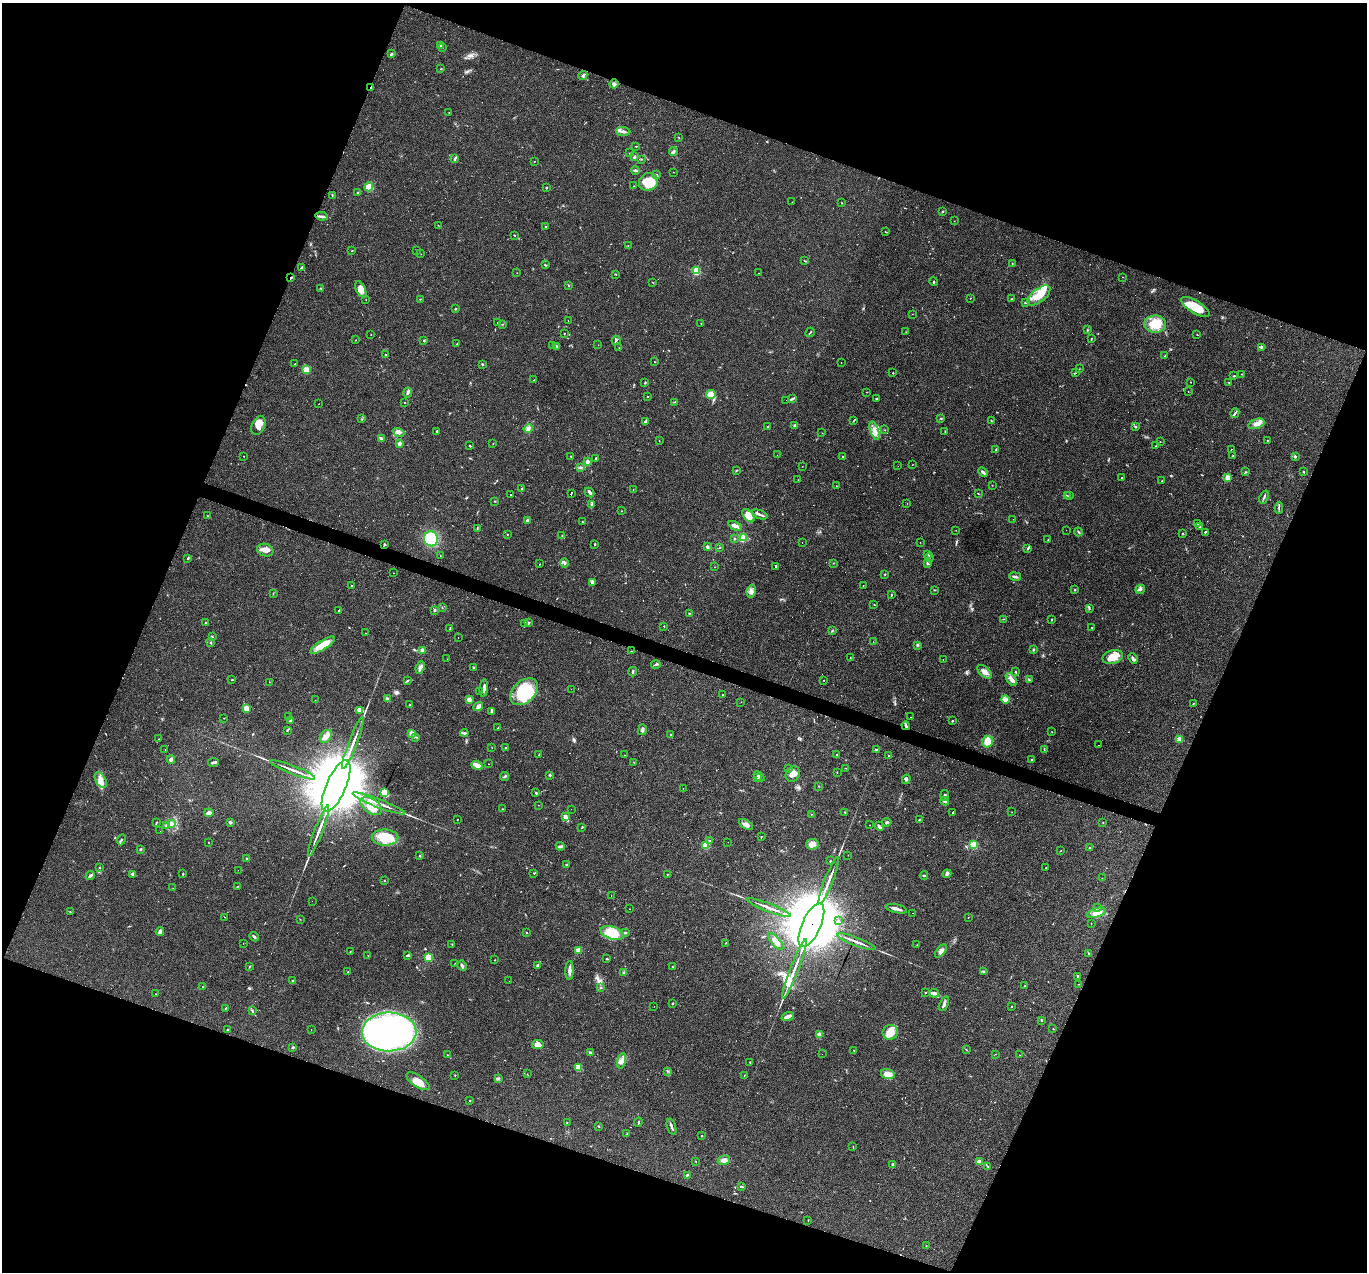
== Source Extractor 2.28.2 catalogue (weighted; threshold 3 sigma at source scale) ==
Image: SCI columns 1-5459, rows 264-5342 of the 5459 x 5474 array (HDU 1 of 3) = the unmasked area's bounding box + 8 px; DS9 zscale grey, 4 x 4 block average (1 PNG px = mean of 4 x 4 image px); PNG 1369 x 1274 px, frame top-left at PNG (2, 3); each listed source drawn as its Kron ellipse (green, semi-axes under 4 px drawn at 4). Shown black and unused: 41% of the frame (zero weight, under 3 of 4 exposures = <1% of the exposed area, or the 3 px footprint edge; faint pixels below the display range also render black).
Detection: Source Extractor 2.28.2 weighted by HDU 2 'WHT'. Background 0.0574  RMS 0.0051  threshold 0.0231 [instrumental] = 3 sigma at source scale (4.5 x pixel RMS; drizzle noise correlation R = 1.50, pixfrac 1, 0.05/0.05 arcsec/px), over >= 5 px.
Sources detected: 645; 8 too faint to see at this stretch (4 x 4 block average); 87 cosmic-ray / hot-pixel residue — neither listed nor drawn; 11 coinciding with a brighter row at this scale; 33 inside a brighter listed object's ellipse — not listed separately; of the other 506, all 500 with FLUX_AUTO >= 0.449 (the completeness limit of this list) listed and drawn (6 fainter detections not listed), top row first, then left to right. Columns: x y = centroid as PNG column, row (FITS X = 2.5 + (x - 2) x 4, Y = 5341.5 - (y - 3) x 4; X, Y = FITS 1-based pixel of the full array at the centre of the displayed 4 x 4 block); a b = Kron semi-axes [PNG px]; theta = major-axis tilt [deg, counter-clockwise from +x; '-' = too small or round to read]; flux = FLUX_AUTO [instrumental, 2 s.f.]
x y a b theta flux
441 45 4 2 - 4.2
442 48 2 2 - 0.92
392 54 3 2 - 2.9
441 69 2 2 - 1.2
583 75 4 2 - 4.7
614 84 4 4 - 7.1
371 88 3 2 - 2.4
449 112 2 2 - 0.96
623 132 7 3 -6 9.8
678 137 2 2 - 1.2
636 146 2 2 - 2
673 152 4 3 - 6.1
629 153 2 2 - 1.8
634 157 4 2 - 4.7
455 158 4 2 - 5.3
642 159 2 2 - 1.6
534 161 2 2 - 0.81
636 170 4 3 - 5.9
673 172 2 2 - 0.74
656 175 3 2 - 3.5
648 182 9 8 - 78
634 186 2 2 - 1.2
369 187 4 4 - 37
546 188 2 2 - 1.8
358 193 3 2 - 4.3
332 195 3 2 - 1.5
792 202 2 2 - 0.62
842 203 2 2 - 0.91
942 212 2 2 - 1.6
322 216 6 3 -8 8
954 221 2 2 - 0.92
438 225 2 2 - 0.82
545 226 2 2 - 1.3
885 231 2 2 - 1.3
515 235 2 2 - 2.7
628 245 2 2 - 0.63
417 250 2 2 - 0.85
352 251 2 2 - 2.2
421 254 2 2 - 0.71
804 260 2 2 - 0.83
1012 264 2 2 - 0.87
545 265 2 2 - 3
301 268 4 2 - 5.2
696 271 2 2 - 260
517 273 2 2 - 0.57
758 273 2 2 - 0.46
616 274 2 2 - 1.8
1122 277 2 2 - 0.75
291 278 3 2 - 2.7
934 282 4 2 - 1.9
653 283 2 2 - 1
569 285 2 2 - 2.2
321 288 2 2 - 1.6
361 289 9 4 -65 22
1039 295 14 6 38 47
970 298 2 2 - 0.96
366 299 2 2 - 0.87
420 299 2 2 - 0.99
1012 299 3 2 - 1.7
1025 303 2 2 - 3.5
1195 307 16 6 -32 67
455 309 2 2 - 3
912 314 2 2 - 0.74
568 320 2 2 - 11
497 322 2 2 - 1.2
701 323 2 2 - 0.97
502 324 3 2 - 1.7
1155 324 11 8 -1 67
1087 330 2 2 - 2.1
810 332 5 2 - 2.9
906 332 2 2 - 0.6
564 333 2 2 - 3.6
371 334 2 2 - 0.98
1197 334 2 2 - 1.2
1091 339 3 2 - 1.9
355 340 2 2 - 0.9
616 340 4 2 - 3.8
423 341 2 2 - 1.2
457 343 2 2 - 1.8
553 345 3 2 - 3
598 345 2 2 - 0.53
557 346 3 2 - 2.5
1262 347 3 2 - 4.2
619 348 2 2 - 0.83
386 355 2 2 - 1.3
1165 356 2 2 - 1.6
655 362 2 2 - 1.7
841 362 2 2 - 0.76
295 364 2 2 - 0.81
482 364 3 2 - 2.8
1079 369 2 2 - 1.1
306 370 4 3 - 20
893 373 2 2 - 3.3
1075 373 2 2 - 1.9
1242 374 3 2 - 1.4
1234 376 3 2 - 2
534 380 3 2 - 1.7
1190 382 2 2 - 0.87
1229 382 2 2 - 1.2
645 383 3 2 - 2.1
867 392 2 2 - 0.91
1188 392 2 2 - 1.1
408 393 5 2 - 6
711 395 5 4 - 32
648 397 2 2 - 1.6
877 398 2 2 - 3.3
792 399 4 2 - 4.1
786 400 2 2 - 1
404 402 2 2 - 2.7
675 402 2 2 - 1.7
318 404 2 2 - 1.7
1235 413 5 2 - 4.5
941 418 3 2 - 2.3
361 419 2 2 - 0.82
646 421 3 2 - 3.6
853 421 2 2 - 1.5
991 421 2 2 - 1.6
1256 424 8 4 16 16
795 425 3 2 - 4
258 426 10 6 66 23
768 426 2 2 - 1.4
1136 427 4 2 - 3.5
528 428 5 4 - 8.9
874 430 9 3 -70 14
885 430 2 2 - 1.1
437 431 2 2 - 2.1
945 431 2 2 - 1.3
398 432 6 3 -20 14
822 433 2 2 - 0.61
381 439 4 2 - 7.8
1267 440 2 2 - 1.7
659 441 2 2 - 1.1
1160 442 2 2 - 1.2
399 443 3 2 - 8.1
493 444 2 2 - 0.8
470 446 3 2 - 2.3
1156 446 2 2 - 1
1231 449 2 2 - 170
996 450 2 2 - 7.4
777 455 2 2 - 0.52
244 456 2 2 - 0.99
571 456 2 2 - 4.1
1233 456 2 2 - 1.4
1295 456 2 2 - 14
843 457 2 2 - 3
596 458 3 2 - 160
587 462 3 3 - 9.9
912 465 2 2 - 0.8
802 466 2 2 - 0.8
898 466 2 2 - 0.57
580 467 3 2 - 4.1
736 470 4 2 - 1.7
983 472 5 2 - 8
1245 472 2 2 - 1.8
1304 472 2 2 - 1.6
1122 477 2 2 - 1.7
1227 478 3 2 - 16
798 480 2 2 - 1
1162 481 3 2 - 1.6
992 485 2 2 - 1.1
836 486 2 2 - 0.78
521 488 3 2 - 2.7
633 489 2 2 - 0.81
589 492 5 3 - 6.3
571 493 3 2 - 180
978 494 2 2 - 1.3
510 495 2 2 - 58
1070 495 2 2 - 0.96
1067 496 3 2 - 3
1264 497 7 2 70 4.8
495 501 2 2 - 1.5
907 503 2 2 - 0.78
592 504 4 2 - 4.4
1279 508 6 2 80 3.5
621 511 2 2 - 1.5
760 514 8 2 -23 8.3
207 516 2 2 - 1.7
748 516 8 4 -50 36
1013 519 2 2 - 0.54
527 521 3 2 - 9.6
583 522 4 2 - 2
1197 524 2 2 - 1.3
735 526 7 3 -26 11
1199 526 4 2 - 4.3
477 528 2 2 - 1.6
956 530 2 2 - 0.87
1066 530 2 2 - 0.78
1078 532 4 2 - 3
1205 532 2 2 - 76
507 534 2 2 - 4.1
1183 534 3 2 - 1.5
562 535 2 2 - 1
743 538 4 3 - 23
431 539 7 7 - 140
734 539 2 2 - 1.7
1048 540 2 2 - 1.6
802 542 2 2 - 0.76
920 542 2 2 - 0.53
384 544 2 2 - 3.6
594 545 2 2 - 1.1
707 547 2 2 - 29
720 547 3 2 - 2
1028 548 4 2 - 5.2
265 550 8 6 -19 18
928 554 2 2 - 1.1
440 556 2 2 - 0.95
929 557 4 2 - 3.9
188 558 3 2 - 2.8
564 563 4 2 - 4.5
833 563 2 2 - 1.3
928 563 3 3 - 3.8
540 564 2 2 - 1.3
775 566 2 2 - 180
715 567 2 2 - 0.99
394 573 2 2 - 0.75
885 574 2 2 - 4.7
1015 576 6 2 -10 6.2
592 583 3 2 - 4.2
863 585 2 2 - 0.88
352 586 3 2 - 2.9
1140 589 5 4 - 7.7
935 590 3 2 - 1.4
1075 590 2 2 - 2
751 591 6 4 80 12
273 593 2 2 - 0.79
891 595 2 2 - 1.8
874 604 2 2 - 1.5
442 607 2 2 - 1.2
1089 609 2 2 - 1.5
339 610 3 2 - 120
434 610 2 2 - 5.6
689 613 2 2 - 1.8
1003 619 3 2 - 1.4
1051 620 3 2 - 1.7
206 622 2 2 - 2.3
528 622 3 2 - 2.8
525 623 2 2 - 2.7
664 626 2 2 - 1.7
1092 627 2 2 - 1.5
450 628 2 2 - 2
832 631 2 2 - 1.7
366 633 2 2 - 0.92
212 636 3 2 - 1.9
458 638 2 2 - 1.1
210 642 3 2 - 2.7
873 642 2 2 - 0.61
323 645 14 4 32 53
917 645 2 2 - 3.9
422 650 3 2 - 12
1033 650 3 2 - 2.8
631 651 2 2 - 1.1
1113 657 10 6 14 44
850 658 2 2 - 0.71
1133 658 5 2 - 6.1
447 659 2 2 - 0.52
943 659 2 2 - 0.58
656 664 4 2 - 5
420 668 6 3 67 9.8
474 668 2 2 - 4.7
1015 671 2 2 - 1.2
633 672 5 2 - 3.2
985 672 8 5 -44 18
1011 679 7 4 -54 13
232 680 2 2 - 1.8
824 680 2 2 - 1.1
1029 680 4 2 - 2.9
407 681 3 2 - 2.9
269 682 2 2 - 0.7
484 688 9 2 84 12
571 689 2 2 - 0.46
479 692 2 2 - 19
524 692 16 10 43 170
723 694 2 2 - 1.2
387 699 4 3 - 6.6
1005 699 4 4 - 16
315 700 2 2 - 0.66
469 700 3 3 - 14
741 702 2 2 - 0.89
1193 703 2 2 - 1.3
410 705 2 2 - 2.5
478 706 5 3 - 16
246 708 4 3 - 20
360 710 4 4 - 22
491 711 3 2 - 4
289 716 2 2 - 0.91
911 717 2 2 - 0.75
224 718 2 2 - 1.1
290 720 3 2 - 8.6
952 721 3 2 - 2.3
906 726 4 2 - 5.7
498 728 3 2 - 2.2
287 730 3 2 - 1.7
642 730 5 2 - 7.5
1052 732 2 2 - 1.2
411 733 4 3 - 9.3
464 733 4 3 - 4.5
671 734 2 2 - 5
326 736 7 5 48 19
416 737 3 2 - 1.6
159 739 2 2 - 1
1179 739 2 2 - 82
988 742 6 5 - 29
353 743 28 2 69 30
1099 745 2 2 - 0.45
505 747 2 2 - 75
492 748 2 2 - 0.57
165 749 2 2 - 0.6
876 749 2 2 - 2.4
1044 749 4 2 - 2
539 754 2 2 - 2.3
837 754 2 2 - 1.6
624 755 2 2 - 0.88
888 755 2 2 - 1.3
171 759 4 3 - 9
1032 760 2 2 - 13
213 762 5 2 - 7.3
634 762 2 2 - 0.74
488 764 2 2 - 1.8
477 765 5 2 - 27
846 768 2 2 - 0.81
788 769 2 2 - 2.2
293 770 24 2 -21 22
837 772 2 2 - 1.3
793 774 8 6 53 25
550 775 2 2 - 3.7
505 776 4 2 - 3
759 776 6 2 -42 5.4
758 778 2 2 - 1
906 779 5 3 - 5.2
101 780 8 5 -61 23
336 786 28 10 66 41000
819 786 2 2 - 1.5
683 788 2 2 - 0.5
384 793 3 3 - 88
536 793 3 2 - 3
945 795 5 2 - 5.2
945 801 4 4 - 7.2
379 803 28 2 -21 27
538 805 2 2 - 0.58
371 806 12 7 -36 35
503 809 2 2 - 1.3
571 809 2 2 - 0.87
845 812 2 2 - 2.8
953 812 2 2 - 62
1012 812 2 2 - 0.65
209 813 4 3 - 10
811 814 2 2 - 1.2
565 817 4 3 - 6.6
457 819 2 2 - 0.97
919 820 2 2 - 2.2
156 822 3 2 - 2.1
230 822 4 2 - 3.4
887 822 5 2 - 4.1
171 823 2 2 - 21
1103 823 2 2 - 1.1
746 824 8 4 -28 13
166 825 3 2 - 1.7
870 825 2 2 - 0.83
879 826 5 2 - 8
582 828 2 2 - 1.6
160 831 2 2 - 0.6
319 831 27 2 69 27
385 837 13 8 0 84
761 837 2 2 - 1.3
121 840 6 2 66 3.9
709 840 2 2 - 1.9
208 842 2 2 - 1.1
728 842 2 2 - 0.53
812 844 6 5 - 21
705 845 2 2 - 160
974 845 2 2 - 230
560 846 4 2 - 4.6
1089 847 2 2 - 1.2
141 849 3 2 - 2.6
1060 851 2 2 - 0.87
848 855 2 2 - 0.7
420 856 2 2 - 1.7
247 859 2 2 - 4.1
830 861 3 2 - 2.6
566 865 2 2 - 2.8
100 867 2 2 - 1.9
1046 868 2 2 - 1.5
238 870 2 2 - 3.4
534 873 2 2 - 2
133 874 3 2 - 3.2
183 874 2 2 - 1.5
667 874 2 2 - 1.2
947 874 4 3 - 5.4
924 875 4 2 - 3.3
90 876 5 2 - 7.6
1102 878 2 2 - 0.6
385 881 2 2 - 0.96
829 881 25 2 69 24
238 886 2 2 - 1.6
173 888 2 2 - 0.54
611 895 2 2 - 5.6
312 901 2 2 - 0.53
768 907 23 2 -21 18
1097 907 2 2 - 1.1
629 909 2 2 - 0.81
896 909 11 3 -13 12
70 912 2 2 - 1.4
913 913 2 2 - 0.91
1096 913 10 4 16 21
225 917 2 2 - 0.94
968 918 2 2 - 1.7
300 919 2 2 - 0.99
838 921 2 2 - 1.7
1091 924 2 2 - 0.99
811 925 23 9 66 38000
160 931 4 3 - 12
527 932 2 2 - 2
612 933 12 6 -19 62
625 933 3 2 - 3.2
254 937 5 2 - 4.7
776 941 10 3 -49 17
857 942 20 2 -21 17
243 943 2 2 - 0.64
726 943 2 2 - 0.87
452 944 2 2 - 0.99
917 945 2 2 - 1.1
579 950 2 2 - 87
941 951 8 3 50 11
350 952 2 2 - 1.3
1088 953 2 2 - 1.6
368 955 2 2 - 1.6
408 955 3 2 - 5.2
429 957 2 2 - 200
607 959 2 2 - 2.1
495 960 2 2 - 1.2
455 963 2 2 - 0.98
538 965 3 2 - 6.4
249 966 4 2 - 2.1
462 966 5 3 - 5.7
673 967 2 2 - 1.1
794 969 32 2 69 31
569 970 9 3 88 13
983 971 2 2 - 1.6
348 972 3 2 - 2.1
624 973 4 2 - 3.7
1078 976 3 2 - 5.4
293 981 4 2 - 4.3
509 981 2 2 - 0.97
1079 984 2 2 - 0.83
1025 986 2 2 - 1.3
203 987 2 2 - 1.3
601 988 2 2 - 2.6
925 993 2 2 - 6.7
934 993 5 3 - 10
156 994 2 2 - 0.99
673 1003 2 2 - 2
944 1004 7 3 67 9.1
654 1006 2 2 - 1
1012 1006 2 2 - 1.1
226 1008 2 2 - 2.6
252 1011 3 2 - 3.1
788 1016 6 2 19 16
1042 1020 2 2 - 9.5
1053 1028 3 2 - 0.86
311 1029 2 2 - 0.55
228 1030 2 2 - 1.6
389 1032 27 19 1 1500
890 1032 7 7 - 46
819 1035 2 2 - 71
538 1045 6 4 -8 16
293 1047 2 2 - 4.3
966 1049 2 2 - 1.5
854 1050 2 2 - 1.8
590 1052 3 2 - 4.6
822 1054 2 2 - 0.63
996 1054 2 2 - 0.75
447 1055 2 2 - 1.5
1019 1055 2 2 - 1.1
622 1061 8 4 77 13
750 1062 2 2 - 1.5
579 1068 2 2 - 110
668 1071 2 2 - 1.1
527 1074 2 2 - 0.7
888 1074 7 4 -15 23
455 1076 2 2 - 0.96
744 1076 3 2 - 1.5
498 1078 3 3 - 4.3
418 1081 13 5 -33 36
470 1101 2 2 - 2.1
567 1122 2 2 - 1.3
638 1122 4 2 - 3
599 1126 2 2 - 2
672 1127 8 2 -72 7.9
627 1134 2 2 - 0.89
702 1136 2 2 - 2.2
853 1146 2 2 - 0.89
724 1160 6 4 11 12
696 1161 2 2 - 0.83
979 1162 2 2 - 71
892 1164 2 2 - 3.7
987 1166 3 2 - 1.9
687 1175 3 2 - 3.6
742 1187 3 2 - 3.5
808 1220 2 2 - 0.83
926 1246 2 2 - 0.84
Overlapping masked pixels (flux is a lower limit): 4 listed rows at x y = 371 88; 291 278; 906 726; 811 925
Diffuse or blended objects may show on this block-average render without a row.